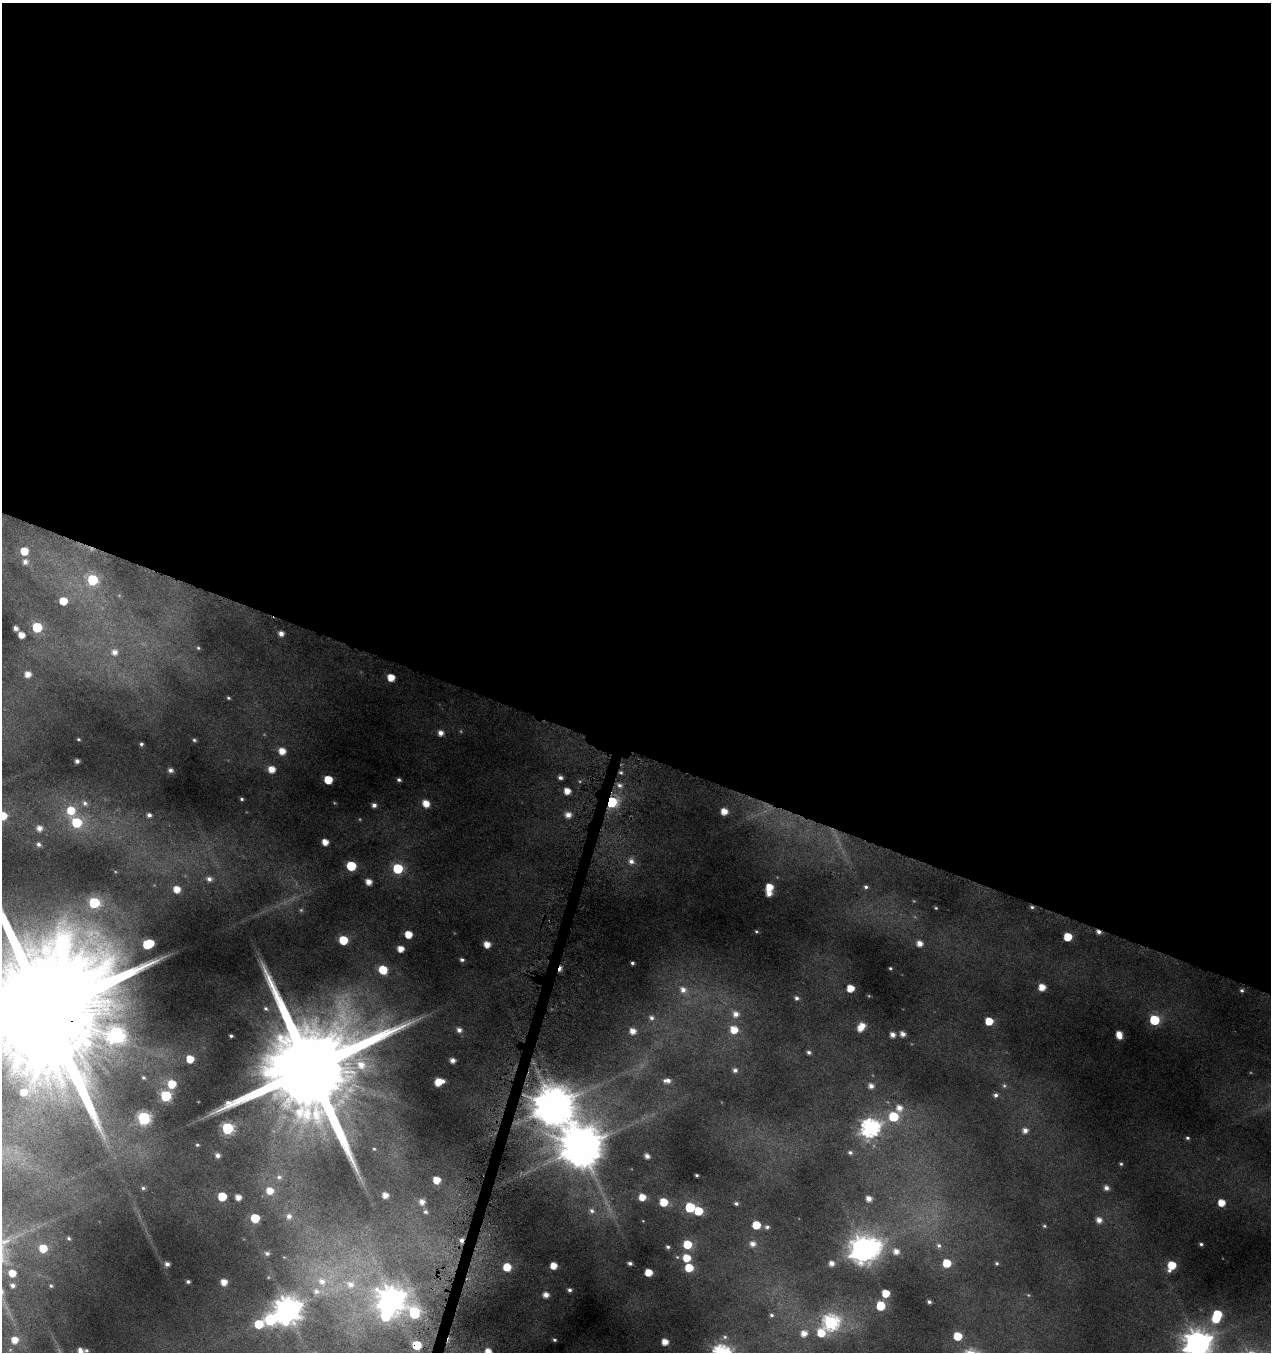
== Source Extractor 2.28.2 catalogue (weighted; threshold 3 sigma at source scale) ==
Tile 3 of 4 x 4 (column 3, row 1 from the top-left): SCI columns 2762-4030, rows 4076-5425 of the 5617 x 5427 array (HDU 1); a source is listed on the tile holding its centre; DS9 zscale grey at full resolution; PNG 1273 x 1354 px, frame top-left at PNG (2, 3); no overlay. Shown black and unused: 56% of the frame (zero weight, under 4 of 8 exposures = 2% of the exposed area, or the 3 px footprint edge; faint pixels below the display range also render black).
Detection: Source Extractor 2.28.2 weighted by HDU 2 'WHT'; one run over the whole footprint, this tile lists its part. Background 0.0868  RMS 0.0096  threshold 0.0393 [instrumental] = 3 sigma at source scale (4.09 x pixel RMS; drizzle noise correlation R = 1.36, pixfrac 0.8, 0.0396/0.0396 arcsec/px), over >= 5 px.
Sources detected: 199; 4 too faint to see at this stretch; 2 inside a brighter object's white glare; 3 cosmic-ray / hot-pixel residue — not listed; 3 inside a brighter listed object's ellipse — not listed separately; the other 187 listed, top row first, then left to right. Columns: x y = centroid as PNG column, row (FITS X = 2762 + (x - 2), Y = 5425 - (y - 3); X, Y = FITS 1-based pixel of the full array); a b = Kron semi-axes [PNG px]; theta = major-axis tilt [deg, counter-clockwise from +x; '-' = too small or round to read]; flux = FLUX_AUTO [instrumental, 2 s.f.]
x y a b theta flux
24 551 5 5 - 16
25 562 5 5 - 3.7
92 580 6 6 - 68
63 601 5 5 - 17
37 627 6 6 - 47
15 628 4 4 - 4.2
281 633 5 5 - 5.4
21 635 5 5 - 9.3
198 648 5 5 - 1.4
114 652 8 8 - 6.3
28 674 5 5 - 7.6
391 677 5 5 - 14
228 698 5 4 - 1.3
440 733 5 5 - 5.8
78 739 3 2 - 0.76
194 740 4 4 - 1.3
141 744 3 3 - 1.5
282 751 6 6 - 11
77 761 4 4 - 3
271 769 6 5 - 11
170 770 4 4 - 2.6
621 773 5 4 - 1.6
560 778 5 4 - 2.8
328 780 5 5 - 24
399 780 4 4 - 2
619 785 6 6 - 3.2
567 791 5 5 - 10
242 799 4 3 - 1.3
612 802 6 5 - 81
85 803 8 7 - 3
426 803 7 6 - 12
374 805 5 4 - 3.5
71 810 9 8 - 19
724 812 5 5 - 11
149 815 6 5 - 3.1
568 815 6 5 - 6.7
3 816 6 6 - 17
76 822 7 6 - 45
39 828 5 5 - 5.3
325 842 5 5 - 9.4
39 844 5 5 - 2.2
631 861 8 7 - 4.8
351 866 6 6 - 44
397 868 6 6 - 55
209 879 8 7 - 4.1
368 882 5 5 - 8.3
769 887 5 5 - 14
866 887 5 5 - 2
177 889 6 5 - 11
769 893 5 4 - 6.5
94 903 6 6 - 68
1032 907 5 4 - 1.7
936 908 4 4 - 0.95
408 934 5 5 - 16
1068 937 5 5 - 24
343 940 6 5 - 29
920 943 6 5 - 6.9
148 944 8 6 23 40
487 944 5 5 - 10
400 949 5 5 - 9.7
462 960 5 4 - 2.2
632 963 3 3 - 1.6
890 968 3 3 - 1
383 970 7 6 - 24
1042 987 5 5 - 12
850 988 5 5 - 15
683 990 10 8 -35 7.8
1242 990 5 4 - 1.7
797 998 5 5 - 2.3
266 1008 6 5 - 1.8
43 1010 58 32 -15 57000
736 1014 8 8 - 6.6
651 1018 7 6 - 3
1154 1020 6 6 - 59
989 1021 5 5 - 19
860 1028 6 5 - 7.7
459 1030 5 5 - 3.9
734 1030 7 6 - 15
633 1031 6 5 - 7.2
903 1034 5 5 - 4.9
893 1035 5 5 - 5
1119 1035 7 5 -76 11
231 1036 4 3 - 1.5
809 1052 5 4 - 2.2
190 1059 5 5 - 15
452 1060 4 4 - 4.6
361 1065 15 11 -55 16
310 1068 34 22 -21 29000
735 1070 6 6 - 2.9
667 1081 9 5 0 4.7
439 1082 8 6 27 17
172 1084 6 6 - 21
871 1086 6 5 - 4.9
995 1095 6 5 - 2.4
166 1096 6 6 - 91
553 1106 12 12 - 2900
899 1108 8 8 - 7.8
893 1117 6 6 - 42
144 1118 7 6 - 140
227 1128 6 6 - 110
870 1128 8 7 - 350
1025 1130 7 6 - 4.9
1187 1138 4 4 - 1.4
197 1145 5 4 - 1.3
582 1147 12 12 - 3400
850 1152 6 5 - 2.2
217 1155 5 5 - 4
647 1156 4 4 - 4.2
1121 1164 4 4 - 1.3
697 1175 3 3 - 1.2
279 1177 9 7 22 3.7
436 1180 5 5 - 15
143 1188 6 5 - 1.6
1106 1188 6 5 - 3.8
270 1191 8 7 - 11
385 1195 5 4 - 6.8
222 1196 6 5 - 29
238 1197 5 4 - 7
642 1197 5 5 - 12
869 1199 6 6 - 6.2
422 1202 5 5 - 5.8
664 1202 6 5 - 20
1221 1203 5 5 - 13
736 1204 5 4 - 1.9
690 1207 6 6 - 54
592 1211 8 7 - 3
699 1211 6 5 - 26
426 1212 6 5 - 1.7
289 1216 7 7 - 4.4
255 1218 6 5 - 31
1099 1220 6 6 - 5.9
756 1225 5 5 - 22
1044 1226 5 4 - 1.2
767 1227 6 5 - 2.3
69 1238 5 4 - 1.4
687 1244 6 6 - 24
753 1244 7 6 - 5.3
1201 1244 4 3 - 1.5
939 1245 8 7 - 2.7
668 1247 5 4 - 1.7
43 1248 6 6 - 17
863 1250 9 8 - 890
896 1251 7 7 - 7.1
267 1253 6 5 - 2.6
687 1258 6 6 - 17
630 1263 4 3 - 2.3
831 1263 5 5 - 5.4
947 1263 6 5 - 22
997 1263 5 5 - 1.4
167 1264 4 4 - 3.3
1172 1265 7 5 63 24
554 1266 5 5 - 13
507 1267 5 5 - 21
689 1268 6 5 - 23
648 1272 5 5 - 17
12 1273 6 5 - 12
322 1281 14 12 -44 16
188 1282 4 3 - 1.8
224 1282 5 5 - 9.1
350 1284 14 12 3 15
12 1285 5 4 - 3.2
51 1286 5 4 - 1.3
569 1290 4 4 - 2.1
886 1293 5 5 - 17
546 1295 5 5 - 6.3
391 1299 10 9 - 1000
929 1302 4 3 - 2
881 1306 7 6 - 26
288 1310 9 9 - 1300
414 1313 10 7 -46 64
1218 1314 6 5 - 25
771 1315 5 5 - 1.8
270 1320 8 7 - 100
830 1322 7 7 - 210
259 1324 7 6 - 29
804 1333 7 6 - 7.9
821 1333 7 7 - 19
958 1336 6 6 - 21
725 1337 7 5 -15 2
14 1340 6 5 - 10
554 1340 3 2 - 1.1
665 1342 5 5 - 9.4
1197 1343 9 9 - 1100
417 1345 6 5 - 28
86 1350 4 3 - 1.1
80 1351 5 4 - 5.1
488 1351 5 5 - 10
Overlapping masked pixels (flux is a lower limit): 4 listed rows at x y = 612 802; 1032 907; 43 1010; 417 1345
Isophote crosses this tile's border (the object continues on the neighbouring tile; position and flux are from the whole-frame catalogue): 5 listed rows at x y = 3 816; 43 1010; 1197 1343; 80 1351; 488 1351